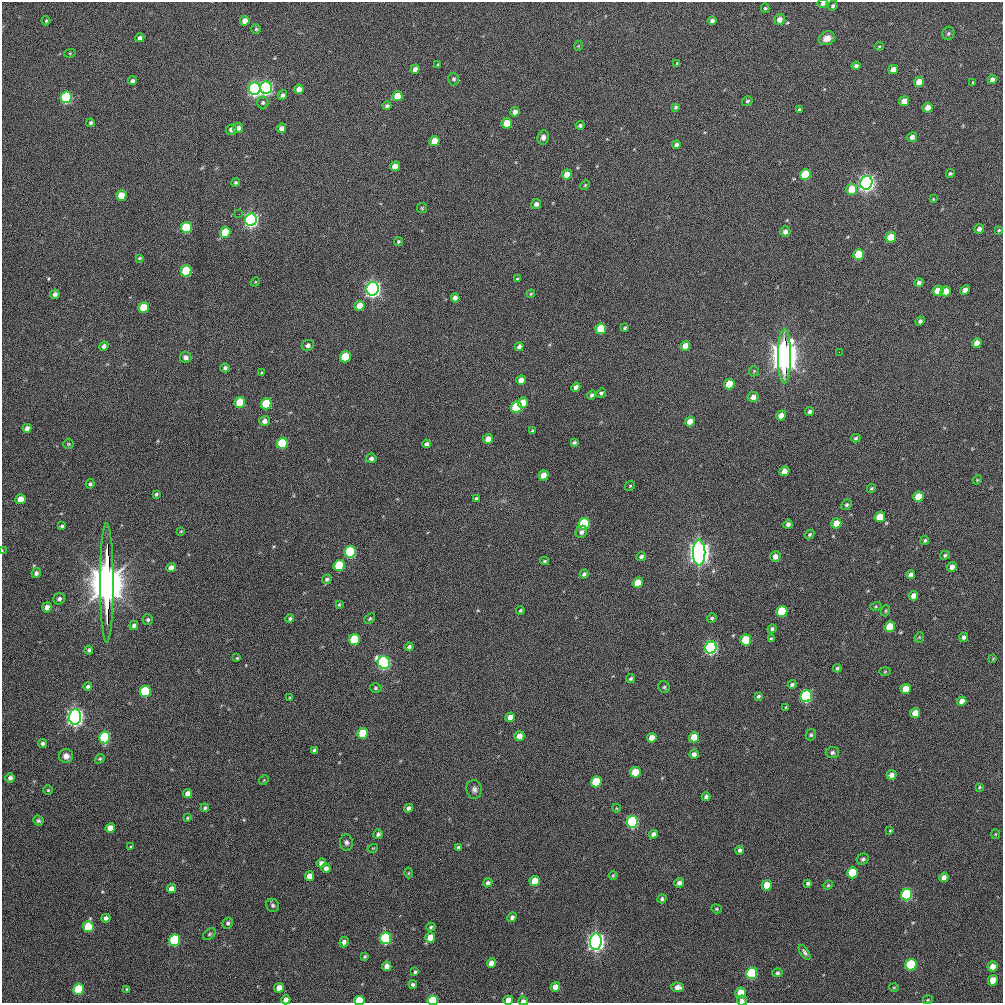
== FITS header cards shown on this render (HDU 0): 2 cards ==
NAXIS1  =                 1001
NAXIS2  =                 1001

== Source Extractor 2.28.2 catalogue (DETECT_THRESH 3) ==
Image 1001 x 1001 px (HDU 0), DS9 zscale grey, 1 PNG px = 1 image px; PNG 1005 x 1005 px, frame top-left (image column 1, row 1001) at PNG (2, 2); each listed source drawn as its Kron ellipse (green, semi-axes under 4 px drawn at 4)
Background 390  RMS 16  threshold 47.2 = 3 sigma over >= 5 px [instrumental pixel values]
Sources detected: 294; all 294 listed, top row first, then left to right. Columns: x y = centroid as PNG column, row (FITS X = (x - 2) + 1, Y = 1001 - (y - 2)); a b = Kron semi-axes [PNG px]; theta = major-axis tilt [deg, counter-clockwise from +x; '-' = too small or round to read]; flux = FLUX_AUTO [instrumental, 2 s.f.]
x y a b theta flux
823 3 5 4 - 2.6e+03
833 6 5 4 - 2.0e+03
765 8 5 4 - 1.3e+03
779 19 6 5 - 7.0e+03
46 21 5 3 - 1.2e+03
245 21 5 5 - 8.3e+03
712 21 4 4 - 3.5e+03
256 29 4 4 - 1.5e+03
948 33 7 6 - 2.2e+03
140 38 4 4 - 2.9e+03
827 38 8 6 23 9.3e+03
578 46 5 3 - 8.6e+02
879 46 5 3 - 1.0e+03
70 53 5 3 - 1.0e+03
438 64 3 3 - 9.9e+02
677 64 4 3 - 1.4e+03
856 66 4 4 - 2.8e+03
415 69 5 4 - 5.1e+03
893 70 5 4 - 9.4e+03
454 79 6 5 - 2.3e+03
992 80 5 4 - 5.1e+03
132 81 4 4 - 2.7e+03
919 82 5 4 - 1.3e+04
973 83 3 2 - 1.3e+03
266 88 6 6 - 4.7e+05
255 89 6 6 - 5.2e+05
299 89 5 4 - 7.1e+03
282 95 5 4 - 2.8e+03
397 96 5 5 - 2.0e+04
66 97 6 5 - 1.9e+05
747 101 5 4 - 1.6e+03
904 101 5 4 - 1.1e+04
263 103 6 5 - 2.2e+03
387 106 4 4 - 2.2e+03
676 107 4 4 - 1.8e+03
928 107 5 5 - 8.1e+03
799 110 4 3 - 1.6e+03
515 112 5 4 - 6.0e+03
91 123 4 3 - 2.2e+03
507 123 5 5 - 2.3e+04
580 125 4 4 - 2.1e+03
238 128 5 5 - 4.9e+03
281 128 5 4 - 5.6e+03
231 130 6 5 - 4.8e+03
543 137 7 6 - 4.1e+03
912 137 5 4 - 4.4e+03
434 141 5 5 - 1.7e+04
676 145 4 4 - 3.2e+03
395 166 5 4 - 1.0e+04
567 174 5 5 - 1.1e+04
805 174 5 5 - 5.9e+04
950 174 4 4 - 1.6e+03
236 182 4 4 - 1.6e+03
866 183 7 6 - 9.4e+05
585 185 5 3 - 1.0e+03
852 189 5 5 - 3.0e+04
121 195 5 5 - 1.8e+04
933 199 4 4 - 8.9e+02
536 204 5 4 - 3.6e+03
422 208 5 5 - 1.2e+03
239 214 2 2 - 5.7e+03
251 220 6 6 - 5.8e+05
186 227 5 5 - 6.1e+04
979 229 5 4 - 3.7e+03
999 230 4 4 - 1.1e+03
225 232 5 5 - 3.3e+04
785 232 5 5 - 4.5e+03
891 237 5 5 - 3.0e+04
398 241 4 4 - 1.3e+03
859 255 5 5 - 4.4e+04
140 258 4 3 - 1.4e+03
186 271 5 5 - 6.8e+04
517 279 4 4 - 9.5e+02
255 282 5 4 - 9.9e+02
919 283 4 4 - 4.6e+03
373 289 7 6 - 9.7e+05
965 290 5 4 - 6.6e+03
938 291 5 5 - 1.6e+04
946 291 5 5 - 1.6e+04
55 294 5 4 - 4.2e+03
531 294 4 3 - 1.1e+03
455 298 5 4 - 4.4e+03
359 306 5 5 - 1.2e+04
144 308 5 5 - 3.5e+04
920 321 5 4 - 2.7e+03
625 328 3 3 - 1.5e+03
601 329 5 5 - 3.7e+04
977 343 5 4 - 9.1e+03
308 345 6 5 - 3.6e+03
104 346 5 4 - 3.6e+03
685 346 5 4 - 1.2e+04
519 347 4 4 - 3.5e+03
839 352 2 2 - 1.1e+04
784 356 27 6 90 5.6e+06
186 357 6 5 - 4.0e+03
345 357 5 5 - 4.4e+04
225 368 5 4 - 2.6e+03
754 371 5 5 - 1.5e+03
262 373 3 3 - 1.3e+03
521 380 5 5 - 8.4e+03
729 384 5 5 - 2.7e+04
576 387 5 4 - 5.1e+03
601 393 5 4 - 2.0e+03
592 395 5 4 - 2.2e+03
753 397 5 5 - 6.1e+03
240 402 5 5 - 4.5e+04
523 402 5 5 - 1.7e+04
266 404 5 5 - 7.0e+04
516 407 6 5 - 9.3e+04
809 411 4 4 - 2.3e+03
781 415 5 4 - 9.0e+03
264 421 5 5 - 5.4e+03
690 422 5 5 - 1.1e+04
27 428 4 4 - 4.6e+03
533 431 4 3 - 1.8e+03
856 438 5 4 - 1.9e+03
488 439 5 4 - 8.6e+03
574 442 4 3 - 1.8e+03
282 443 6 5 - 9.8e+04
68 444 5 4 - 1.3e+03
426 444 4 4 - 2.8e+03
371 458 5 5 - 3.0e+03
784 471 5 4 - 9.9e+03
543 475 5 4 - 1.0e+04
977 480 5 4 - 1.1e+03
90 484 4 4 - 1.9e+03
630 486 5 4 - 1.2e+03
871 488 5 4 - 1.2e+03
156 494 3 3 - 1.6e+03
918 497 5 5 - 2.1e+04
476 498 4 4 - 1.7e+03
21 499 5 5 - 1.5e+04
847 505 5 4 - 2.1e+03
880 517 5 5 - 2.6e+04
836 523 5 5 - 1.5e+04
584 524 6 5 - 1.2e+05
788 524 5 4 - 3.3e+03
62 526 4 3 - 1.8e+03
181 531 4 3 - 9.4e+02
581 532 6 5 - 3.4e+03
810 534 5 4 - 1.8e+03
925 540 4 4 - 1.9e+03
2 551 4 2 - 7.9e+02
350 552 6 5 - 1.3e+05
699 552 13 6 -90 2.5e+06
945 555 5 4 - 1.9e+03
775 556 5 5 - 6.4e+03
641 557 5 4 - 2.7e+03
545 561 4 3 - 1.4e+03
339 565 6 5 - 6.0e+04
952 567 5 4 - 6.3e+03
171 568 5 4 - 6.3e+03
36 573 5 4 - 2.8e+03
584 574 4 4 - 2.6e+03
911 575 4 4 - 4.6e+03
327 579 5 4 - 2.1e+03
107 583 60 7 -90 1.3e+07
638 583 5 5 - 2.1e+04
913 596 5 4 - 6.6e+03
59 599 6 5 - 3.5e+03
339 604 3 3 - 1.1e+03
876 606 5 4 - 1.3e+03
47 607 5 5 - 5.7e+03
520 610 4 3 - 1.4e+03
782 611 5 5 - 5.9e+04
886 611 6 3 71 1.1e+03
712 618 5 4 - 1.8e+03
290 619 4 4 - 2.0e+03
370 619 6 3 41 1.5e+03
148 620 5 5 - 2.2e+03
134 625 5 4 - 2.7e+03
890 627 5 5 - 3.8e+04
772 629 5 4 - 2.4e+03
919 637 5 4 - 1.1e+03
964 637 5 4 - 3.3e+03
771 638 4 3 - 1.1e+03
354 639 5 5 - 5.8e+04
746 640 5 5 - 5.8e+04
409 647 4 4 - 2.6e+03
711 648 6 5 - 4.4e+05
89 650 4 4 - 1.8e+03
237 658 3 3 - 1.1e+03
993 659 4 4 - 9.0e+02
384 662 6 6 - 3.2e+05
837 668 4 3 - 1.8e+03
885 672 5 3 - 1.0e+03
631 678 5 3 - 1.5e+03
792 684 4 3 - 2.3e+03
88 687 4 4 - 2.6e+03
664 687 6 5 - 1.8e+03
376 688 6 4 1 1.8e+03
905 689 5 5 - 1.6e+04
145 691 5 5 - 9.5e+04
758 696 4 3 - 1.7e+03
806 696 6 5 - 2.2e+05
290 698 4 3 - 1.3e+03
962 701 5 4 - 7.1e+03
786 707 3 2 - 8.4e+02
915 713 5 5 - 1.3e+04
75 717 8 6 86 1.2e+06
510 717 5 4 - 9.3e+03
363 733 5 5 - 3.9e+04
811 735 6 5 - 1.9e+03
519 736 5 4 - 9.2e+03
105 737 6 5 - 1.3e+05
694 737 5 5 - 1.9e+04
652 738 5 4 - 1.1e+04
42 743 4 4 - 2.4e+03
314 750 4 3 - 2.6e+03
832 752 6 5 - 2.5e+03
694 754 5 4 - 3.6e+03
66 756 7 7 - 5.5e+03
100 759 5 4 - 1.3e+03
635 772 5 5 - 3.1e+04
891 775 5 4 - 6.2e+03
10 778 5 4 - 3.5e+03
264 780 5 4 - 1.1e+03
596 782 5 5 - 6.0e+04
979 787 4 3 - 1.2e+03
474 789 9 7 -81 4.0e+03
48 790 4 4 - 1.1e+03
187 793 5 4 - 6.0e+03
706 797 4 4 - 3.2e+03
205 808 4 3 - 1.7e+03
409 808 4 4 - 3.8e+03
616 808 4 3 - 7.6e+02
187 818 4 4 - 1.1e+03
38 821 5 5 - 2.3e+03
632 822 6 5 - 2.4e+05
110 828 5 4 - 1.0e+04
890 831 4 4 - 9.0e+02
378 834 5 4 - 3.1e+03
653 834 5 4 - 4.2e+03
995 834 5 3 - 9.1e+02
346 842 8 6 -84 3.2e+03
131 847 4 3 - 1.2e+03
373 848 5 3 - 9.6e+02
458 848 3 3 - 2.1e+03
740 850 4 4 - 2.6e+03
863 859 6 5 - 2.1e+03
321 863 5 4 - 5.1e+03
326 868 5 4 - 4.1e+03
408 873 5 3 - 9.1e+02
852 873 5 5 - 5.9e+04
613 875 4 3 - 1.2e+03
310 876 5 4 - 9.7e+03
944 877 5 4 - 6.0e+03
535 881 5 5 - 2.0e+04
488 883 5 4 - 2.4e+03
679 883 5 4 - 4.0e+03
808 883 4 3 - 2.1e+03
767 885 5 5 - 2.2e+04
828 885 5 4 - 1.3e+03
171 889 5 4 - 6.5e+03
907 895 6 5 - 1.7e+05
662 899 4 4 - 2.0e+03
273 905 7 6 - 2.3e+03
716 909 5 4 - 1.4e+03
512 917 5 4 - 3.2e+03
106 918 4 4 - 3.9e+03
228 923 6 5 - 2.4e+03
88 927 5 5 - 4.3e+04
431 927 4 3 - 1.6e+03
209 934 7 4 38 1.8e+03
430 937 5 5 - 1.5e+04
386 938 6 5 - 1.7e+05
175 940 6 5 - 1.1e+05
344 942 5 4 - 4.2e+03
596 942 8 6 85 1.3e+06
804 952 8 4 -57 2.6e+03
365 956 4 3 - 1.3e+03
491 963 5 4 - 7.8e+03
911 965 6 5 - 1.3e+05
387 966 5 4 - 9.2e+03
992 966 5 5 - 9.5e+03
415 972 3 3 - 1.8e+03
752 973 6 5 - 1.4e+05
777 973 5 4 - 2.1e+03
993 980 5 5 - 1.9e+04
413 984 4 4 - 2.1e+03
555 987 5 4 - 8.7e+03
678 987 6 4 -1 6.1e+03
894 987 5 3 - 1.0e+03
279 988 5 4 - 1.0e+04
79 989 5 5 - 7.1e+04
127 989 4 3 - 1.0e+03
741 993 5 5 - 2.3e+04
286 1000 4 4 - 7.6e+03
359 1000 5 4 - 4.0e+04
433 1000 5 4 - 8.6e+04
508 1000 5 4 - 9.8e+03
928 1000 5 4 - 9.7e+02
523 1001 5 4 - 4.3e+03
742 1001 5 5 - 3.5e+03
At the frame edge (FLAGS 8, measured only in part): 8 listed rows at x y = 823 3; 2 551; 286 1000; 359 1000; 433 1000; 508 1000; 523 1001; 742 1001